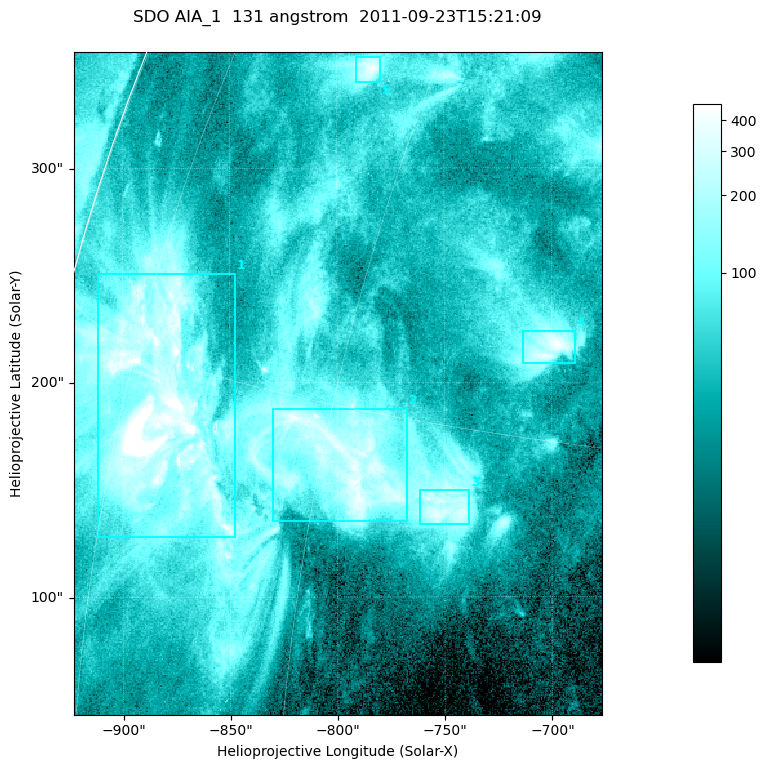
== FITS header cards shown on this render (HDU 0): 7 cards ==
TELESCOP= 'SDO     '           /
INSTRUME= 'AIA_1   '           /
WAVELNTH=                  131 /
WAVEUNIT= 'angstrom'           /
DATE-OBS= '2011-09-23T15:21:09.62' /
CTYPE1  = 'HPLN-TAN'           /
CTYPE2  = 'HPLT-TAN'           /

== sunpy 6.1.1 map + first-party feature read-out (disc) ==
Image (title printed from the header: SDO AIA_1  131 angstrom  2011-09-23T15:21:09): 410 x 514 px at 0.601 arcsec/px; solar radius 956 arcsec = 1592 px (partial field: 2.6% of the solar disc is inside the frame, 98% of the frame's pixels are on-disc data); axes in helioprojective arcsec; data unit not stated in the header (colour bar unlabelled)
Pointing: header CRPIX1/2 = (2043.14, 2045.51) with CRVAL1/2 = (0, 0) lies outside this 410 x 514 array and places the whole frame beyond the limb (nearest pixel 1.41 R_sun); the SolarSoft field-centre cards XCEN/YCEN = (-799.7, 199.6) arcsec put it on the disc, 1307 arcsec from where CRPIX/CRVAL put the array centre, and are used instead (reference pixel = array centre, CRVAL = XCEN/YCEN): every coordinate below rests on XCEN/YCEN
Orientation: roll -0.139 deg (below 1 deg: not rotated)
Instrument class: DISC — disc imager (sunpy class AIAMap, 131 A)
Bright regions (active regions / flare kernels): reference = the on-disc median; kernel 3 px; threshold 5 sigma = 165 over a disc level ~47.4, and >= 1.15x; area >= 210 px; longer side >= 5 px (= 3 arcsec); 5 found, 5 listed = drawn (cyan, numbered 1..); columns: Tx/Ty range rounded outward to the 2 arcsec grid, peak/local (2 s.f.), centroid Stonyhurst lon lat
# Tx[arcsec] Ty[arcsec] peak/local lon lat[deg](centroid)
1 -912..-846 128..252 25 -72 +14
2 -830..-766 134..188 10 -59 +14
3 -762..-738 134..150 7.3 -53 +13
4 -714..-688 208..224 9.4 -50 +18
5 -792..-778 340..352 8.4 -64 +24
Off-limb structures (1.02-1.3 R_sun): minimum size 105 px: none found